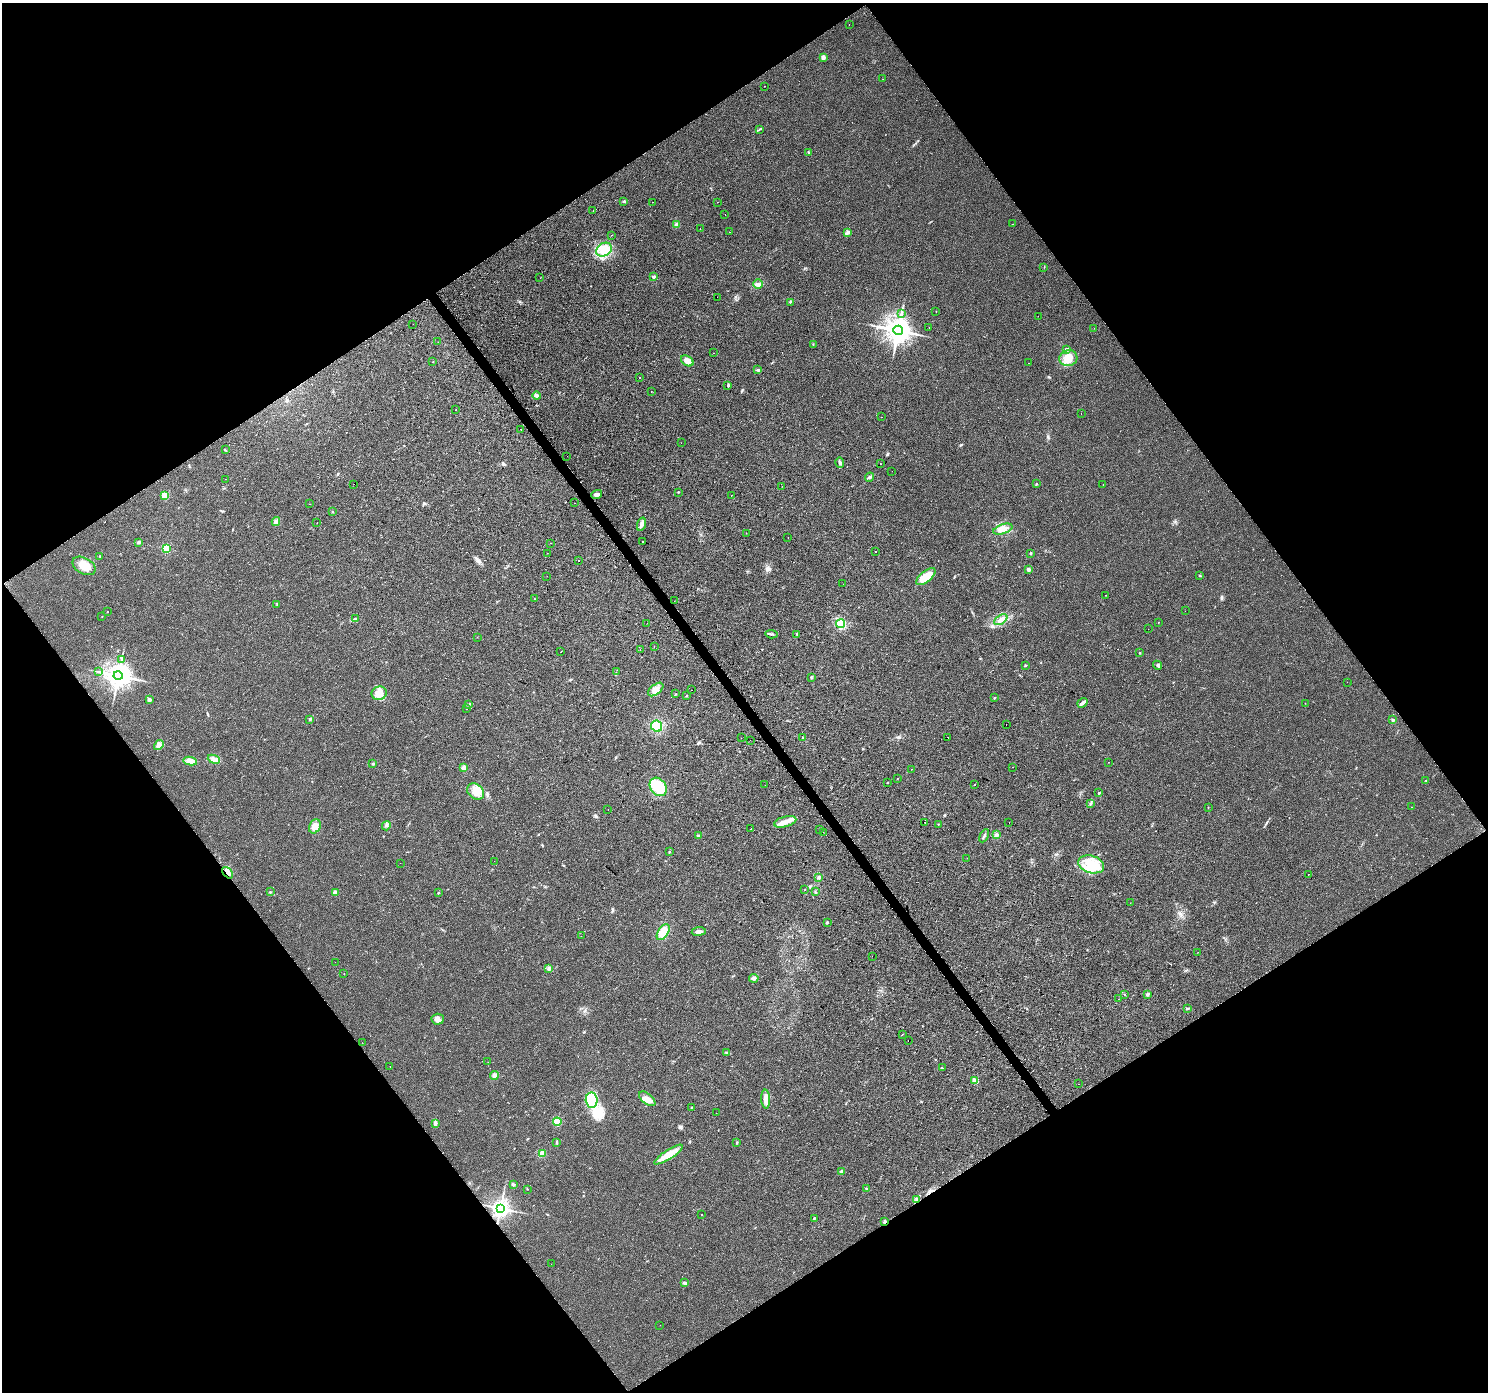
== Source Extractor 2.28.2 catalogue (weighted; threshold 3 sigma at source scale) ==
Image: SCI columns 4-5947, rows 196-5752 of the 5949 x 5878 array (HDU 1 of 3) = the unmasked area's bounding box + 8 px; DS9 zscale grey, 4 x 4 block average (1 PNG px = mean of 4 x 4 image px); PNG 1490 x 1394 px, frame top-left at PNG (2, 3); each listed source drawn as its Kron ellipse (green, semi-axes under 4 px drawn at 4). Shown black and unused: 49% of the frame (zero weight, under 2 of 3 exposures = <1% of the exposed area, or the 3 px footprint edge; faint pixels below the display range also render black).
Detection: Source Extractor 2.28.2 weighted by HDU 2 'WHT'. Background 0.0246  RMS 0.0053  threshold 0.0237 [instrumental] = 3 sigma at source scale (4.5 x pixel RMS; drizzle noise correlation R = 1.50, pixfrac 1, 0.0396/0.0396 arcsec/px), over >= 5 px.
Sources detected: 261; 1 inside a brighter object's white glare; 25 cosmic-ray / hot-pixel residue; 1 long thin detection or spike segment (spike, bleed or trail) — neither listed nor drawn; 5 inside a brighter listed object's ellipse — not listed separately; the other 229 listed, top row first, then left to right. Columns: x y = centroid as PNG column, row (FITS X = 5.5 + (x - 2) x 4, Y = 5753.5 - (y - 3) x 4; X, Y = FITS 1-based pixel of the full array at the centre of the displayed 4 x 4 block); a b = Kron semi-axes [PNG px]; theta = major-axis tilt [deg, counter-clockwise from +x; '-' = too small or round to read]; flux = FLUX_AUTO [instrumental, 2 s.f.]
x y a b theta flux
849 24 2 2 - 1.7
823 57 2 2 - 18
883 79 2 2 - 0.73
764 86 2 2 - 9.9
759 129 2 2 - 1.5
809 153 3 2 - 2.5
624 201 3 2 - 1.9
652 202 2 2 - 1.6
718 202 2 2 - 5.7
593 211 2 2 - 0.94
725 214 2 2 - 0.98
1012 224 2 2 - 0.62
677 225 3 3 - 12
700 228 2 2 - 5.5
729 232 2 2 - 0.49
847 233 2 2 - 1.7
612 235 2 2 - 2.7
604 250 8 6 32 33
1044 267 2 2 - 1.1
653 277 2 2 - 11
540 278 2 2 - 1.4
758 284 5 5 - 11
717 297 2 2 - 0.32
790 302 3 2 - 1.6
936 311 2 2 - 0.84
901 313 3 2 - 2.5
1038 316 2 2 - 0.47
413 324 2 2 - 1.1
929 327 2 2 - 2.2
1094 328 2 2 - 0.79
898 330 5 4 - 2300
438 342 2 2 - 0.46
813 344 2 2 - 1
1066 350 3 3 - 5.2
713 353 2 2 - 5.1
1068 358 9 8 - 40
687 361 7 4 -35 21
433 362 2 2 - 0.82
1029 363 2 2 - 2.9
758 370 4 2 - 4.7
639 377 2 2 - 18
728 385 3 2 - 3.2
651 392 2 2 - 13
536 396 4 4 - 8.5
456 410 2 2 - 8.6
1081 414 2 2 - 0.44
881 417 2 2 - 0.78
521 429 2 2 - 1.1
681 443 2 2 - 1.5
225 450 3 2 - 1.9
567 456 2 2 - 0.61
840 463 5 3 - 7.3
880 464 2 2 - 170
892 471 2 2 - 0.45
870 477 4 2 - 5
225 479 2 2 - 0.52
354 484 2 2 - 1.5
1036 484 2 2 - 2.4
1103 484 2 2 - 3.8
782 486 2 2 - 2.5
678 492 2 2 - 2.3
165 495 2 2 - 75
597 495 5 3 - 12
731 495 2 2 - 1.3
575 503 2 2 - 1.7
309 504 2 2 - 1.1
332 512 2 2 - 1
276 521 4 3 - 6.3
317 523 2 2 - 3.1
641 524 7 3 73 10
1003 529 10 5 18 21
746 533 2 2 - 0.43
788 538 2 2 - 2.6
139 542 3 2 - 3.8
642 542 2 2 - 2.6
550 543 2 2 - 3.3
166 548 2 2 - 130
876 551 2 2 - 11
547 553 2 2 - 1.4
1031 553 2 2 - 3.5
100 556 2 2 - 1.6
578 560 2 2 - 10
84 566 12 8 -28 49
1028 569 4 3 - 6.1
1200 575 2 2 - 2.9
547 576 2 2 - 0.57
926 577 11 5 39 51
843 584 2 2 - 0.46
1105 595 2 2 - 0.89
534 599 2 2 - 12
674 601 2 2 - 0.89
277 604 2 2 - 1.7
1185 611 2 2 - 0.4
108 612 2 2 - 1.1
102 616 2 2 - 1.6
355 618 3 2 - 3.1
1001 620 7 4 35 18
1159 622 2 2 - 17
647 623 2 2 - 3.1
841 624 4 4 - 13
1148 629 2 2 - 0.7
772 634 6 2 -5 4.5
797 634 3 2 - 2.4
477 637 2 2 - 4.1
654 646 2 2 - 1.6
640 650 2 2 - 3.9
561 652 2 2 - 11
1140 653 2 2 - 1.9
121 660 3 2 - 2.9
1158 665 4 2 - 4
1025 666 2 2 - 3.3
99 672 3 2 - 2.5
616 672 2 2 - 0.67
118 676 4 4 - 3400
811 677 2 2 - 1.3
1347 682 2 2 - 0.56
656 689 9 5 38 24
692 690 2 2 - 2.4
379 693 7 6 - 26
676 694 2 2 - 1.3
686 696 2 2 - 2.2
994 698 2 2 - 2.9
149 700 4 2 - 6.4
1082 703 5 3 - 8.1
1305 703 2 2 - 0.66
469 704 3 2 - 2.7
467 709 2 2 - 0.52
310 719 3 2 - 3
1393 720 3 3 - 4.3
1006 725 2 2 - 1.4
657 726 6 5 - 45
948 737 2 2 - 2.5
741 738 2 2 - 0.78
803 738 3 2 - 2.3
750 740 2 2 - 0.48
159 745 5 3 - 9.5
214 759 6 3 -23 12
190 761 7 4 -11 23
1108 762 2 2 - 11
373 764 3 2 - 3.1
1013 767 2 2 - 3.2
463 768 2 2 - 47
911 769 2 2 - 3.5
897 779 2 2 - 1
1426 780 2 2 - 1
887 782 2 2 - 1.7
765 785 2 2 - 0.39
974 785 2 2 - 2.6
658 787 10 7 -53 86
476 791 9 7 -41 34
1099 793 2 2 - 3.8
1090 804 3 2 - 2.5
1208 807 2 2 - 0.87
1412 807 2 2 - 1.9
608 809 2 2 - 0.41
785 822 11 5 15 25
925 822 2 2 - 6
1009 823 2 2 - 1.5
938 824 2 2 - 1.6
315 826 7 5 65 25
386 826 5 2 - 4.6
751 829 2 2 - 0.68
820 829 2 2 - 2.1
823 832 2 2 - 0.55
698 835 3 2 - 2.7
996 835 4 3 - 6.6
984 836 7 2 64 5
669 852 2 2 - 1.6
967 858 2 2 - 4.3
494 861 2 2 - 2.1
400 863 2 2 - 3
1091 864 13 8 -17 63
228 873 7 2 -49 10
1308 874 2 2 - 3
819 877 3 3 - 3.9
805 890 2 2 - 2.7
270 892 2 2 - 2.8
815 892 3 2 - 2.1
335 893 2 2 - 35
438 893 3 2 - 1.9
1130 903 2 2 - 1.4
827 922 2 2 - 5.8
699 931 7 3 6 10
663 932 9 5 58 45
581 936 2 2 - 0.82
1198 952 2 2 - 0.62
872 956 2 2 - 1.7
335 962 2 2 - 0.55
549 968 3 2 - 2.4
344 974 2 2 - 2.3
754 978 4 3 - 8.7
1147 994 2 2 - 11
1124 995 2 2 - 15
1118 999 2 2 - 0.64
1187 1009 2 2 - 2.1
438 1019 6 5 - 13
902 1034 2 2 - 8.6
908 1040 2 2 - 0.76
362 1043 2 2 - 0.36
726 1053 2 2 - 1.9
488 1062 2 2 - 0.45
390 1066 2 2 - 1.3
942 1068 2 2 - 1.4
494 1075 4 4 - 11
974 1081 3 2 - 4.2
1079 1084 2 2 - 2.3
647 1099 9 5 -40 24
766 1099 9 4 -88 20
591 1100 8 6 -87 100
692 1107 2 2 - 1.1
716 1113 2 2 - 2.5
557 1122 4 4 - 34
435 1123 3 2 - 3.9
557 1142 4 2 - 3.1
737 1142 3 2 - 2.3
542 1154 4 3 - 15
669 1155 16 4 33 51
841 1172 4 3 - 5
513 1184 3 2 - 6.3
527 1189 2 2 - 1.2
867 1189 2 2 - 1.8
917 1200 4 3 - 6.6
500 1208 3 3 - 1400
702 1214 2 2 - 1.6
814 1218 2 2 - 1.7
885 1221 3 2 - 4.9
551 1264 2 2 - 11
685 1283 3 3 - 4.7
660 1325 2 2 - 0.4
Overlapping masked pixels (flux is a lower limit): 3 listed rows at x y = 228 873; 917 1200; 885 1221
Diffuse or blended objects may show on this block-average render without a row.